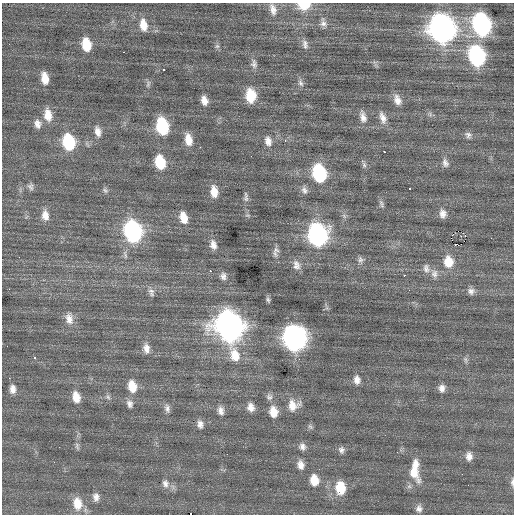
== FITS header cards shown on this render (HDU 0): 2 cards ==
NAXIS1  =                  512 / Axis length
NAXIS2  =                  512 / Axis length

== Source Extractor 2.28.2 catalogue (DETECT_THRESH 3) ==
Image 512 x 512 px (HDU 0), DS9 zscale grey, 1 PNG px = 1 image px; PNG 516 x 516 px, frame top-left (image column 1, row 512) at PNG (2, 3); no overlay
Background 0.178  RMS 0.88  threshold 2.63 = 3 sigma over >= 5 px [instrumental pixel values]
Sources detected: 107; all 107 listed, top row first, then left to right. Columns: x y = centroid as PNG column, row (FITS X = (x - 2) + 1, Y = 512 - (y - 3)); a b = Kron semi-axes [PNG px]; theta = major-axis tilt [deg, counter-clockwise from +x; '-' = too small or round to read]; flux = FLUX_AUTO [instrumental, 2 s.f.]
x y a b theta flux
304 5 12 8 5 1300
273 9 17 9 -75 520
323 23 11 9 -78 280
482 24 14 10 -77 14000
143 25 15 9 -79 780
442 28 15 12 -74 41000
305 44 13 7 -77 270
86 45 12 8 -80 1300
217 46 6 6 - 130
123 52 2 2 - 430
477 56 14 10 -76 9300
254 64 13 8 -81 290
164 69 3 3 - 230
45 78 12 7 -79 730
300 83 11 6 -64 220
148 84 11 5 76 170
250 95 14 10 -85 1500
204 100 10 7 -74 450
397 100 14 9 -71 480
430 114 7 5 -49 130
48 115 16 10 -82 800
363 117 16 8 -74 430
383 118 16 8 -72 470
37 124 12 9 -76 370
162 126 13 9 -79 4100
98 131 14 8 -77 440
468 135 10 8 -42 240
188 139 14 8 -78 720
268 141 14 9 -77 440
285 141 4 3 - 88
69 142 14 10 -79 3500
384 152 3 3 - 290
160 162 13 9 -76 1900
445 163 12 8 -73 290
364 165 8 6 -74 150
319 173 13 9 -75 5700
31 187 9 7 -70 180
409 189 3 3 - 240
105 190 8 7 - 150
304 190 11 8 -64 250
214 192 12 7 -84 660
246 197 14 6 -89 220
381 204 13 5 -72 170
443 213 12 9 -85 380
45 215 14 9 -83 520
183 218 13 8 -74 750
133 231 14 10 -77 12000
458 231 2 2 - 190
318 235 14 11 -81 15000
465 235 4 2 - 190
455 244 3 3 - 180
213 245 12 8 -74 380
459 245 6 2 17 170
276 250 10 8 -25 250
360 260 9 7 -72 200
448 262 14 11 -84 1100
296 265 14 9 -72 400
426 268 13 9 -75 340
210 271 3 3 - 120
434 274 12 10 -87 370
404 275 2 2 - 440
223 276 10 7 -82 260
409 290 2 2 - 79
471 291 10 9 - 280
151 292 12 7 -70 250
268 300 8 5 -61 120
69 318 16 10 -80 570
229 326 16 13 -67 50000
294 338 14 12 -79 32000
7 346 2 2 - 25
146 348 12 8 -84 420
235 355 20 12 -70 1100
34 357 3 3 - 400
465 360 9 4 -81 130
9 378 2 2 - 180
357 380 12 8 -83 380
132 386 14 10 -76 940
442 388 9 8 - 330
13 389 11 7 -88 370
76 397 13 9 -75 690
108 397 6 6 - 150
269 397 10 8 -60 230
130 404 11 8 -73 280
293 405 15 13 33 770
251 407 10 8 -69 420
167 408 12 7 -77 260
221 411 12 8 -76 330
273 412 12 9 -81 750
200 424 10 8 -80 310
310 426 8 5 -41 120
77 446 10 5 -76 160
302 447 10 9 - 280
341 450 9 7 -79 220
227 454 2 2 - 77
469 456 10 8 -83 380
54 462 2 2 - 34
416 464 12 9 -88 490
301 465 12 8 -77 390
414 472 25 12 -64 1100
314 480 12 9 -84 860
512 482 11 5 88 170
165 483 6 4 -76 210
340 488 13 10 -86 1600
96 497 11 8 -87 310
77 504 16 11 -83 930
419 508 9 8 - 250
191 514 2 2 - 1900
At the frame edge (FLAGS 8, measured only in part): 3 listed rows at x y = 304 5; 512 482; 191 514